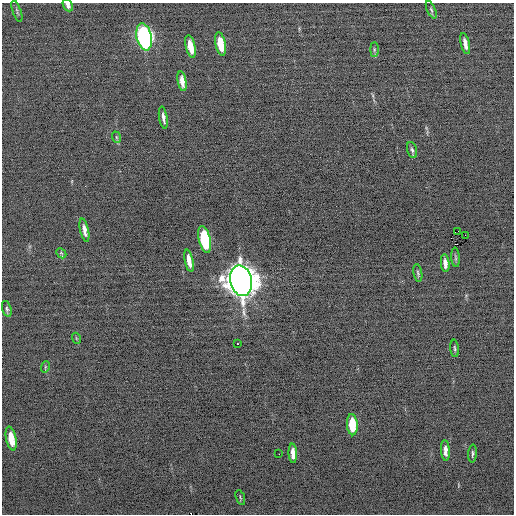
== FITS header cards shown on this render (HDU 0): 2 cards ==
NAXIS1  =                  512 / Axis length
NAXIS2  =                  512 / Axis length

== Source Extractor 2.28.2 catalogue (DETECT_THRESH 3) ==
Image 512 x 512 px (HDU 0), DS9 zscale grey, 1 PNG px = 1 image px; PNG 516 x 516 px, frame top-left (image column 1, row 512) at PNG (2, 3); each listed source drawn as its Kron ellipse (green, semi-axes under 4 px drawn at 4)
Background -0.163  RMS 0.67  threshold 2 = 3 sigma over >= 5 px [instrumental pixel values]
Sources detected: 34; all 34 listed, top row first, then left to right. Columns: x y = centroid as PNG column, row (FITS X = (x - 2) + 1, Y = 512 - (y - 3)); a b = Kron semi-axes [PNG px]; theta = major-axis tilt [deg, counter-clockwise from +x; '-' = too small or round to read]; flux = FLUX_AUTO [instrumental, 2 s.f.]
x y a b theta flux
68 5 7 4 -64 160
431 10 9 4 -66 85
17 11 11 3 -70 77
144 37 14 7 -78 11000
220 44 12 5 -78 1000
465 44 11 4 -77 250
190 46 12 4 -76 820
374 50 7 4 90 73
182 81 10 4 -79 430
163 118 11 4 -80 200
116 137 6 3 -71 56
412 150 8 4 -73 110
84 230 12 4 -78 260
458 231 2 2 - 3200
465 235 3 2 - 110
205 239 13 6 -77 4200
61 253 6 4 -46 58
455 257 9 3 -85 80
189 261 11 4 -78 460
445 263 9 4 -84 240
418 273 9 4 -80 80
241 281 15 10 -77 88000
7 309 8 4 -75 92
76 338 5 3 - 44
237 344 3 2 - 740
455 348 8 3 -84 73
45 367 6 3 72 49
352 425 11 5 -86 1200
11 439 12 5 -78 730
445 450 10 4 -86 240
293 453 9 4 -87 340
279 454 2 2 - 110
473 454 9 3 86 83
240 498 8 2 -69 47
At the frame edge (FLAGS 8, measured only in part): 1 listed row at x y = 68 5